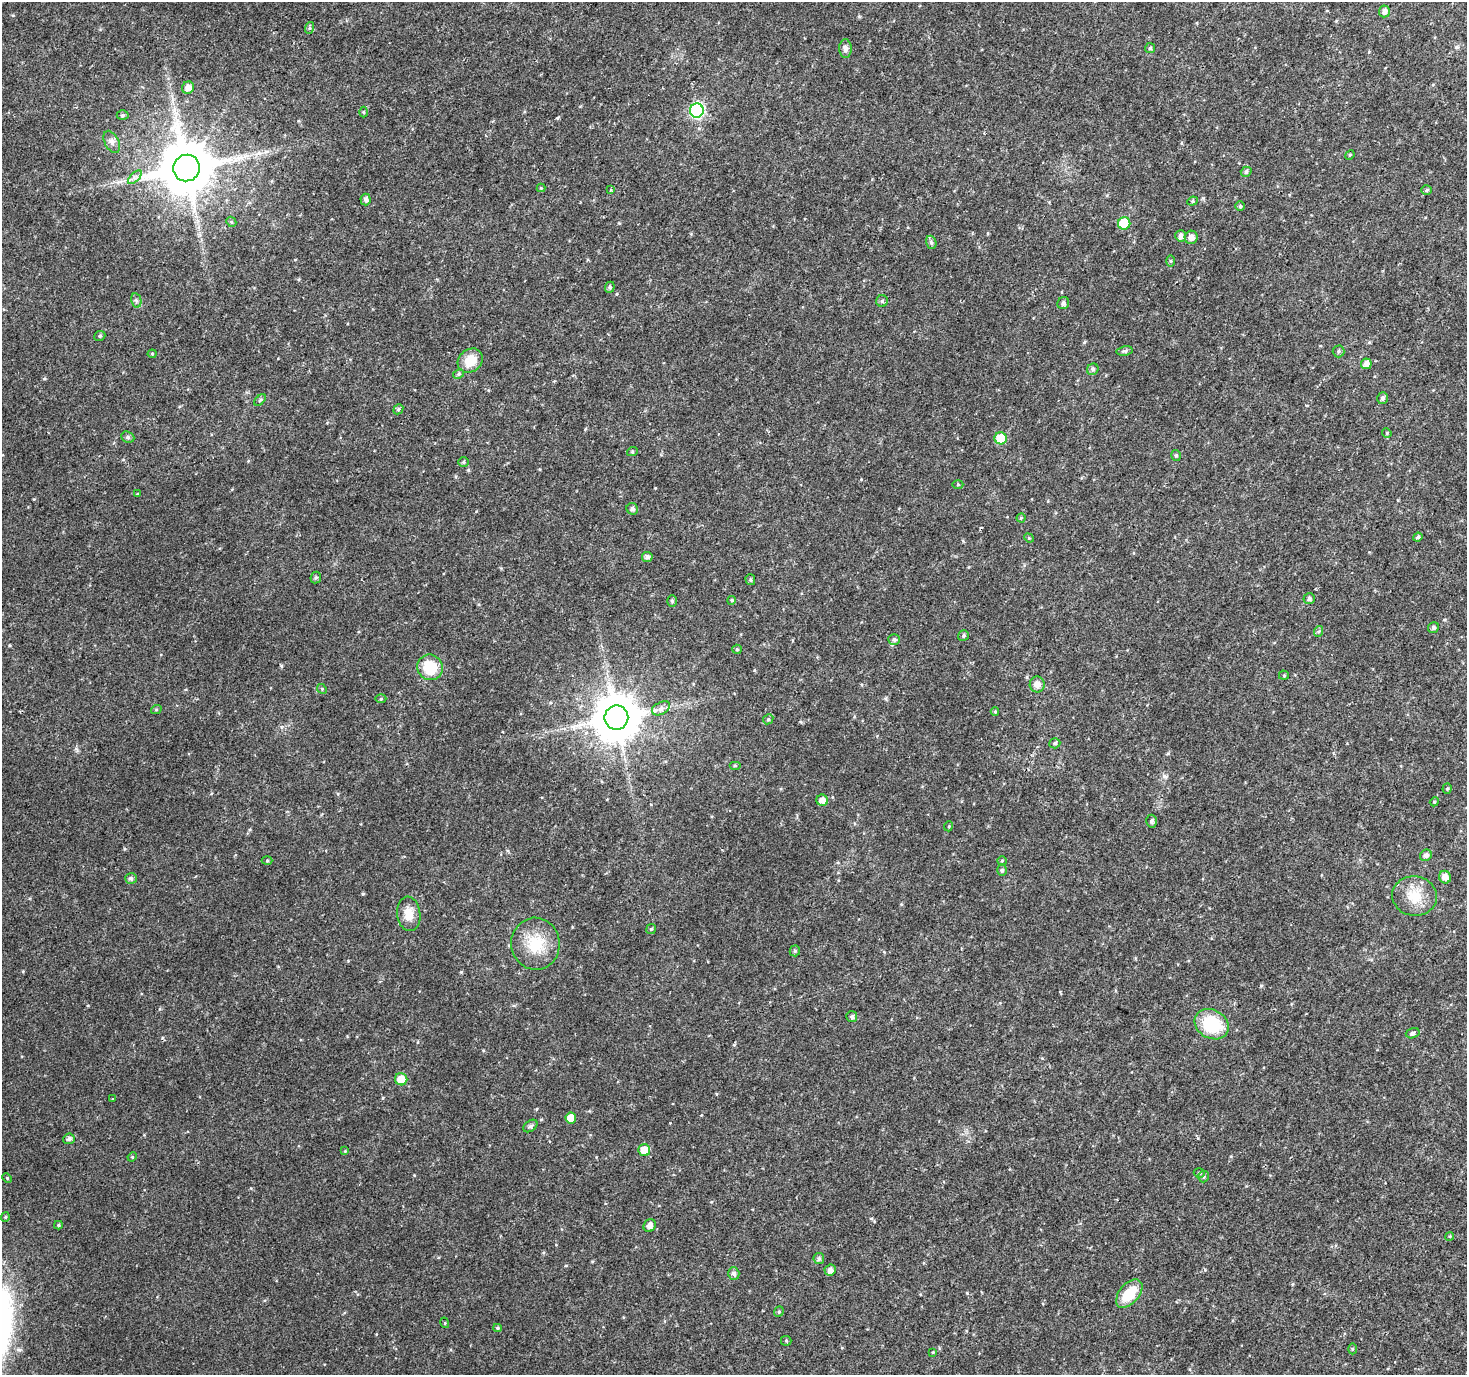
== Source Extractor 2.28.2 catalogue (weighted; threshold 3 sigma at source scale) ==
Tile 10 of 4 x 4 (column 2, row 3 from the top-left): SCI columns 1466-2930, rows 1564-2936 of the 5865 x 5939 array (HDU 1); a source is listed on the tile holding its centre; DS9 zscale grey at full resolution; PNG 1469 x 1377 px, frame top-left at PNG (2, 2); each listed source drawn as its Kron ellipse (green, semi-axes under 4 px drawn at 4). Shown black and unused: <1% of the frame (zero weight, under 2 of 3 exposures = <1% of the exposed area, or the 3 px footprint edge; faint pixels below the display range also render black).
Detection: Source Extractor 2.28.2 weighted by HDU 2 'WHT'; one run over the whole footprint, this tile lists its part. Background 0.0253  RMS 0.0055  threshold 0.0249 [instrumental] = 3 sigma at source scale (4.5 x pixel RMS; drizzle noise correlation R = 1.50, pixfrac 1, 0.0396/0.0396 arcsec/px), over >= 5 px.
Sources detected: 120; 1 cosmic-ray / hot-pixel residue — neither listed nor drawn; the other 119 listed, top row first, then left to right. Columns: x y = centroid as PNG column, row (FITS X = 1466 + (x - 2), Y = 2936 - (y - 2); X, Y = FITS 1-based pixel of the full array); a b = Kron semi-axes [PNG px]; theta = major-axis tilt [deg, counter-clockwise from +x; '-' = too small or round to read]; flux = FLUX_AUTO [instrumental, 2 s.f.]
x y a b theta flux
1384 11 6 5 - 2.4
309 28 6 4 71 0.79
1150 48 5 5 - 0.98
845 49 9 6 -90 2
188 88 6 6 - 3.4
697 110 7 7 - 99
364 112 5 3 - 0.61
123 115 6 5 - 0.82
112 142 12 7 -62 2.6
1350 155 5 4 - 0.59
187 168 13 13 - 3600
1246 172 5 5 - 1.3
135 177 9 4 45 1.7
541 188 4 4 - 0.53
610 190 4 3 - 0.63
1427 190 5 5 - 0.84
366 200 6 5 - 1.7
1192 201 5 4 - 0.83
1240 206 5 4 - 0.97
231 222 5 4 - 0.77
1124 223 6 6 - 19
1181 236 6 5 - 2.4
1191 237 6 6 - 2.8
931 242 7 5 -75 1.1
1171 261 6 4 -90 0.67
610 287 5 5 - 1.1
136 300 7 5 -78 1.2
882 301 6 6 - 1.1
1063 303 6 5 - 1.7
100 336 6 4 22 0.86
1125 351 8 4 8 1.1
1339 351 6 6 - 1.1
152 354 4 4 - 0.61
470 361 13 11 37 10
1366 364 5 5 - 2.9
1093 369 6 5 - 1.3
459 374 6 4 28 0.97
1382 398 6 5 - 1.5
260 400 7 4 45 0.87
398 409 5 4 - 0.85
1387 433 5 4 - 0.56
128 437 7 5 -23 1
1001 438 6 6 - 15
632 452 5 3 - 0.6
1176 455 5 4 - 0.92
464 462 5 5 - 0.86
958 484 5 3 - 0.55
137 494 3 2 - 0.44
632 509 6 5 - 1.8
1021 518 4 4 - 0.62
1418 537 5 4 - 1.2
1029 538 5 4 - 0.55
647 557 5 5 - 1.8
316 578 6 5 - 0.96
750 580 5 5 - 0.9
1309 598 6 5 - 1.6
732 600 4 3 - 0.5
672 601 6 5 - 1
1433 627 6 5 - 1.4
1319 631 5 3 - 0.74
963 636 6 5 - 1.2
894 639 6 5 - 0.93
737 649 5 4 - 0.77
430 667 13 12 - 19
1284 675 5 5 - 0.64
1037 684 8 7 - 3.1
322 689 5 4 - 0.6
381 699 5 3 - 0.56
661 708 10 6 29 2.4
156 710 5 3 - 0.54
995 712 4 4 - 0.58
616 718 12 12 - 2300
768 719 5 4 - 0.76
1055 743 5 5 - 1
735 765 6 4 0 0.64
1447 788 5 4 - 0.68
822 800 6 5 - 4.1
1434 802 4 3 - 0.5
1151 821 6 5 - 1.4
949 826 5 3 - 0.5
1426 855 6 5 - 1.6
267 861 5 3 - 0.55
1002 861 5 4 - 0.67
1002 870 5 4 - 0.99
1445 877 6 6 - 3.3
131 878 6 5 - 1.4
1414 896 22 19 -8 13
409 914 17 11 -83 7.1
651 929 5 4 - 0.77
535 944 26 24 -84 19
795 951 5 5 - 0.96
852 1017 5 5 - 1.1
1212 1024 18 14 -30 26
1413 1033 7 5 17 1
401 1079 6 6 - 8.9
112 1098 3 2 - 0.49
571 1118 5 5 - 8
530 1126 8 5 36 1.2
69 1139 6 5 - 1.7
644 1150 6 6 - 8.3
345 1151 4 4 - 0.53
132 1157 5 4 - 0.57
1199 1173 6 4 -17 0.97
1203 1176 6 5 - 1.1
7 1178 5 4 - 0.59
5 1217 5 4 - 0.69
58 1225 4 4 - 0.68
650 1226 7 5 55 2.6
1450 1236 4 3 - 0.56
819 1258 5 5 - 1.3
830 1270 6 5 - 2.4
734 1274 6 5 - 1.8
1129 1294 16 10 50 14
779 1312 5 4 - 0.85
445 1323 5 3 - 0.53
498 1328 4 4 - 0.69
786 1341 5 5 - 0.67
1352 1349 5 3 - 0.58
933 1352 4 4 - 0.45
Unlisted compact peaks at least as high as the median listed source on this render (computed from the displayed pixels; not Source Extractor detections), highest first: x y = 557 118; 655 488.